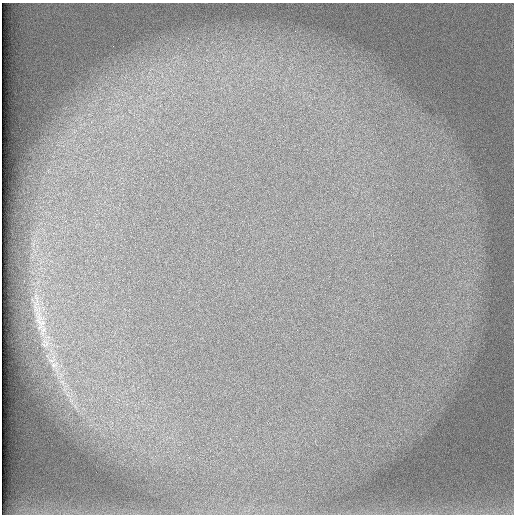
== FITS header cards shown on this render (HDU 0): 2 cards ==
NAXIS1  =                  512 /
NAXIS2  =                  512 /

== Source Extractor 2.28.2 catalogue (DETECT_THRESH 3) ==
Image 512 x 512 px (HDU 0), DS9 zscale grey, 1 PNG px = 1 image px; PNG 516 x 516 px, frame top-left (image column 1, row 512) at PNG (2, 3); no overlay
Background 102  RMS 3.1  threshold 9.24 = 3 sigma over >= 5 px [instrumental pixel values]
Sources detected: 4; all 4 listed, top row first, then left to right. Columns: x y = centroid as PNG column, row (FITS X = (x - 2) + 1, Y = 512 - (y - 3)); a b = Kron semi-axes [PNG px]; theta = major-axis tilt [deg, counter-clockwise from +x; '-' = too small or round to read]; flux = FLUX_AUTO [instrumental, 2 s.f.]
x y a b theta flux
40 320 27 12 -72 4100
45 343 12 11 - 1700
54 365 14 7 22 1400
62 382 10 6 -56 1300